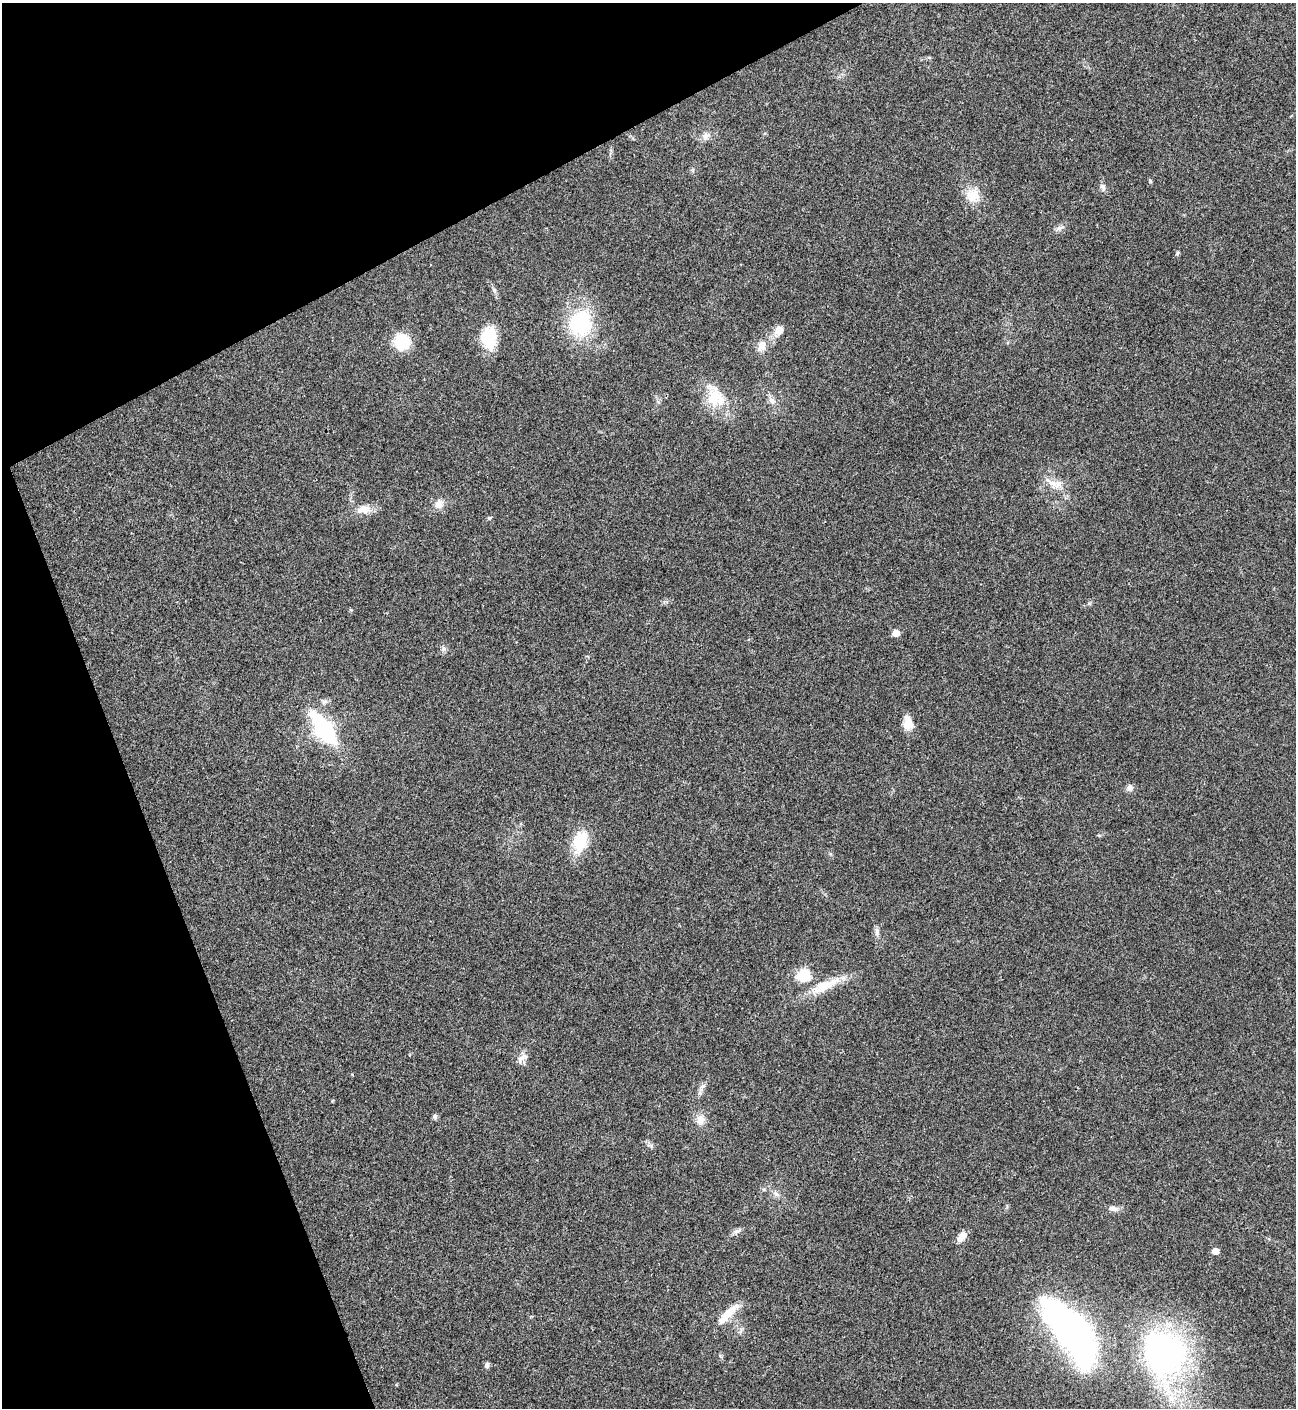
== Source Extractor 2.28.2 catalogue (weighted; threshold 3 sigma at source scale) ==
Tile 5 of 4 x 4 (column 1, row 2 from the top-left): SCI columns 288-1581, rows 2813-4218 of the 5618 x 5630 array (HDU 1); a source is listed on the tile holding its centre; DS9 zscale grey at full resolution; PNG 1298 x 1410 px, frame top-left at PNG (2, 3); no overlay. Shown black and unused: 21% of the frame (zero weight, under 3 of 4 exposures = <1% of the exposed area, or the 3 px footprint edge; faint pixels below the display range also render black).
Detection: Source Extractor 2.28.2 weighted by HDU 2 'WHT'; one run over the whole footprint, this tile lists its part. Background 0.0199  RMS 0.004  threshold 0.0181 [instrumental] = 3 sigma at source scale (4.5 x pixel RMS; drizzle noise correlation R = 1.50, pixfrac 1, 0.05/0.05 arcsec/px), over >= 5 px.
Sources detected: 42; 1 inside a brighter listed object's ellipse — not listed separately; the other 41 listed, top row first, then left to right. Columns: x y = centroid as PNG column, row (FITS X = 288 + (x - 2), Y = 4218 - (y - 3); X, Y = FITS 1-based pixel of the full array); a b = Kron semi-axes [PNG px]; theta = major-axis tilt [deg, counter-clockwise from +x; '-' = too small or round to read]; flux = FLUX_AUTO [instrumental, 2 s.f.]
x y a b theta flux
706 136 13 9 56 2.5
1150 181 6 4 -71 0.48
1103 187 10 7 -64 1.4
972 195 19 18 - 7.4
1059 228 14 5 26 1.5
1177 253 6 4 63 0.66
580 323 32 28 71 29
778 331 16 10 53 3.7
489 337 24 16 -87 16
402 342 13 13 - 18
762 345 14 10 59 3.9
714 397 33 20 -80 13
772 401 10 8 -43 2.1
1052 483 26 9 -38 5.4
438 504 13 11 50 3.3
364 509 21 11 6 4.9
489 518 6 5 - 0.53
896 633 6 5 - 4.4
444 649 7 6 - 1.1
325 701 9 6 17 1.2
908 723 17 11 -77 4.7
324 729 27 11 -53 59
1130 788 9 8 - 1.7
580 841 24 15 76 15
877 932 13 6 -90 1.5
804 976 16 15 - 9.7
824 986 44 12 25 11
522 1058 17 9 46 2.7
703 1086 8 4 19 0.79
435 1117 7 6 - 0.89
700 1120 15 12 77 3.5
651 1146 7 4 -72 0.78
776 1194 11 6 -25 1.7
1113 1208 15 7 -10 2
737 1231 13 6 23 1.5
962 1236 11 7 46 4
1215 1251 5 5 - 3.7
729 1312 33 10 40 6.6
1074 1333 70 27 -53 170
1163 1352 37 31 -71 150
487 1365 7 6 - 1
Unlisted compact peaks at least as high as the median listed source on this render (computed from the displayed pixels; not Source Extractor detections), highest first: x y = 1089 603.